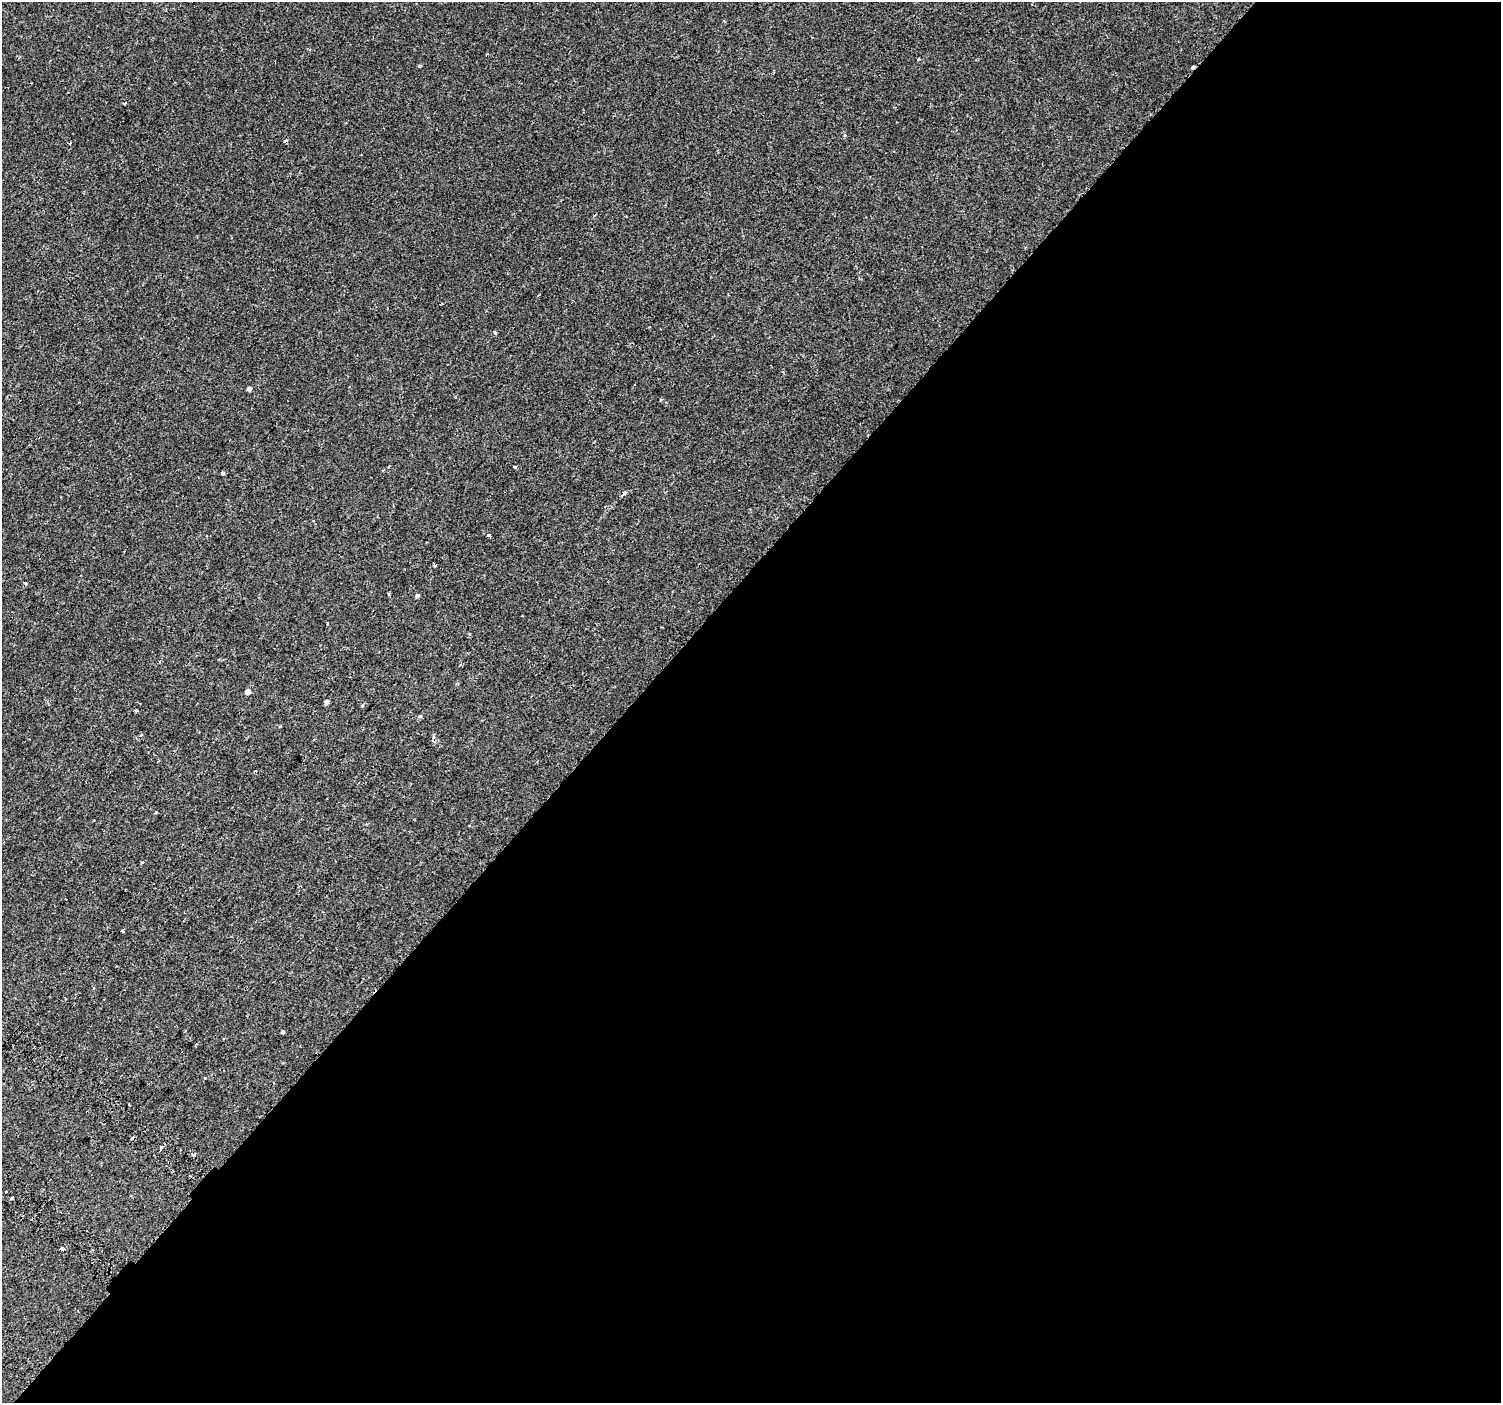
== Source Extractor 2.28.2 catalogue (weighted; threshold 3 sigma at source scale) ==
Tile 12 of 4 x 4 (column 4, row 3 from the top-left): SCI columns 4586-6084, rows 1742-3142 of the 6168 x 6217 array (HDU 1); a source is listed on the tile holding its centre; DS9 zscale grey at full resolution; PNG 1503 x 1405 px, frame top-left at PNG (2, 2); no overlay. Shown black and unused: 58% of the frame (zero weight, under 2 of 3 exposures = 6% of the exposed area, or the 3 px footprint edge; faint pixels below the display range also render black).
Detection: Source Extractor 2.28.2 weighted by HDU 2 'WHT'; one run over the whole footprint, this tile lists its part. Background 0.059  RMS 0.0044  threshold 0.0199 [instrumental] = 3 sigma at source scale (4.5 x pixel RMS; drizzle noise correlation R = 1.50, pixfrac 1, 0.0396/0.0396 arcsec/px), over >= 5 px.
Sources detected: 36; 4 cosmic-ray / hot-pixel residue — not listed; the other 32 listed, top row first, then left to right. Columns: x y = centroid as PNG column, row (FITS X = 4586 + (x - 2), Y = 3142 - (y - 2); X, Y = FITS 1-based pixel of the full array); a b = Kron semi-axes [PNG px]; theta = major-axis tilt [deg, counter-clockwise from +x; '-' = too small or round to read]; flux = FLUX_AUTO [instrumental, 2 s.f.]
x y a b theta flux
918 58 3 2 - 0.54
1193 67 3 3 - 13
125 103 4 3 - 0.38
845 135 4 4 - 0.53
538 295 4 2 - 0.33
495 333 5 4 - 0.44
249 389 4 4 - 1.3
661 400 4 3 - 0.4
515 467 3 3 - 1.5
223 473 4 4 - 0.6
489 535 4 3 - 0.57
435 566 3 3 - 3.5
25 583 3 3 - 1.2
389 594 5 3 - 0.36
417 596 4 4 - 0.97
469 634 4 3 - 0.51
248 692 5 5 - 2
327 702 5 4 - 1.3
362 705 5 3 - 0.47
136 710 3 3 - 0.98
420 716 5 4 - 0.56
156 812 4 3 - 0.32
142 862 4 3 - 0.43
122 930 3 3 - 0.64
374 991 10 3 51 1.7
283 1032 4 3 - 2.2
205 1078 3 3 - 0.71
129 1104 3 2 - 0.59
161 1148 3 3 - 3.6
193 1155 4 3 - 1.7
6 1191 3 2 - 0.38
62 1249 3 3 - 3.4
Overlapping masked pixels (flux is a lower limit): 2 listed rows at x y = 1193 67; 374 991